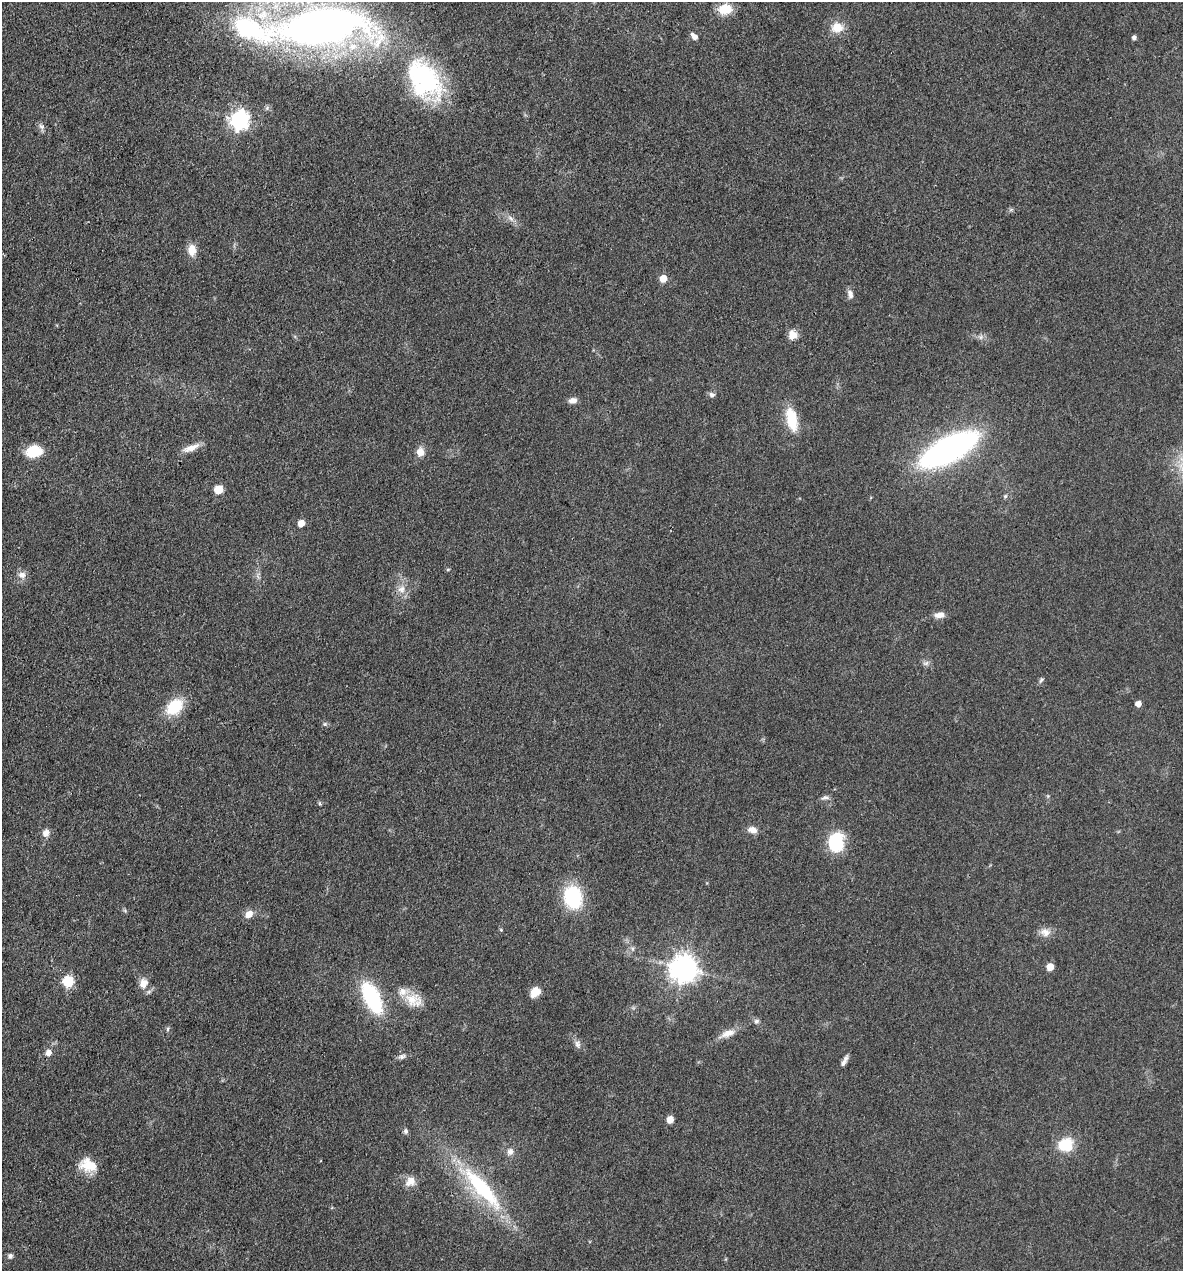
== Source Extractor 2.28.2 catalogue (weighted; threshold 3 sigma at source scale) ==
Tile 11 of 4 x 4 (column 3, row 3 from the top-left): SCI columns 2609-3789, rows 1271-2539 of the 5096 x 5079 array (HDU 1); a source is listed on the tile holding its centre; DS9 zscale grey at full resolution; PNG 1185 x 1273 px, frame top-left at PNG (2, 2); no overlay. Shown black and unused: <1% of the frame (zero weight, under 3 of 4 exposures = <1% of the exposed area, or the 3 px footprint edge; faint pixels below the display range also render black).
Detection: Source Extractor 2.28.2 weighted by HDU 2 'WHT'; one run over the whole footprint, this tile lists its part. Background 0.0807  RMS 0.0067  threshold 0.03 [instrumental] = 3 sigma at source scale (4.5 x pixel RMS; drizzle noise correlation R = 1.50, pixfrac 1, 0.05/0.05 arcsec/px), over >= 5 px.
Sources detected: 67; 3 inside a brighter listed object's ellipse — not listed separately; the other 64 listed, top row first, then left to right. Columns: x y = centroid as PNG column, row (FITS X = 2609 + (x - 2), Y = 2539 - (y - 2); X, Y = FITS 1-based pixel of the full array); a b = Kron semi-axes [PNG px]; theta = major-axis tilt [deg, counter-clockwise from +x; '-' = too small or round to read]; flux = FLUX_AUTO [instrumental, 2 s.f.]
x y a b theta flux
725 9 16 12 7 13
321 27 91 35 4 470
837 27 17 13 1 9.6
694 37 8 5 -48 3.8
1134 38 4 4 - 2.4
424 79 51 34 -55 95
239 120 8 7 - 310
41 126 9 5 -37 2.2
511 218 11 6 -41 3.2
192 250 13 9 89 8.2
663 278 5 5 - 11
850 294 12 7 -73 3.2
793 335 12 10 86 6
981 337 7 4 89 1.5
712 395 8 6 -22 2
573 401 10 7 10 4
792 419 30 13 -77 20
191 448 24 7 20 6.5
949 449 44 17 28 270
34 451 15 11 11 21
420 452 12 10 -82 5.5
218 489 6 5 - 23
1005 496 6 5 - 1.2
301 523 5 5 - 9
448 569 5 3 - 0.78
22 575 11 9 -7 4.1
401 589 12 11 - 6.1
939 615 13 7 7 4.7
926 663 8 6 16 2.2
1041 680 9 4 45 1.3
1138 704 5 4 - 5.7
174 707 19 13 44 25
325 724 6 5 - 1.3
825 797 11 5 3 2
752 830 12 8 -17 4.9
46 833 9 7 65 4.5
835 843 18 14 81 40
573 897 20 16 -79 50
249 914 9 7 41 5.9
501 930 5 4 - 0.79
1045 932 15 11 -19 5.5
633 949 7 4 -90 1.3
1050 967 5 5 - 12
684 969 9 8 - 860
68 981 6 6 - 56
143 983 14 11 75 6.8
535 992 12 9 45 7.4
372 998 21 10 -64 97
412 1000 21 19 16 14
756 1021 7 6 - 1.8
168 1029 7 4 71 1.1
727 1034 22 9 21 7.1
578 1044 11 7 -83 3
49 1053 7 7 - 4.3
402 1056 10 6 16 2.5
843 1063 17 6 61 3.2
670 1119 5 5 - 12
406 1131 7 6 - 1.5
1066 1145 13 11 26 25
510 1152 9 8 - 3.6
88 1165 21 15 -17 14
411 1181 14 11 41 6.7
481 1188 64 16 -48 73
10 1256 7 6 - 2
Isophote crosses this tile's border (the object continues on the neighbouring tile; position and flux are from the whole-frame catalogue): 1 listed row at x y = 321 27